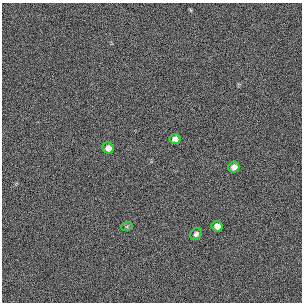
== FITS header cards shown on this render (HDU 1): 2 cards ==
NAXIS1  =                  300 / length of original image axis
NAXIS2  =                  300 / length of original image axis

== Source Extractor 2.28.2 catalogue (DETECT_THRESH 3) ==
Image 300 x 300 px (HDU 1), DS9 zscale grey, 1 PNG px = 1 image px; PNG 304 x 304 px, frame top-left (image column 1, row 300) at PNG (2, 3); each listed source drawn as its Kron ellipse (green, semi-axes under 4 px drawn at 4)
Background 385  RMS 66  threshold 198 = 3 sigma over >= 5 px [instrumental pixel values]
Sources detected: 6; all 6 listed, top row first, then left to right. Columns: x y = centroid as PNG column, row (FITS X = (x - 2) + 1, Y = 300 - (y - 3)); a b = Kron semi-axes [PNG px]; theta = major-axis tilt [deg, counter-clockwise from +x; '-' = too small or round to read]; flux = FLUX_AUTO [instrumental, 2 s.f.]
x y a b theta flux
175 139 5 5 - 21000
108 148 5 5 - 24000
234 167 5 5 - 26000
127 226 6 3 19 5000
217 226 5 5 - 25000
196 234 6 5 - 12000